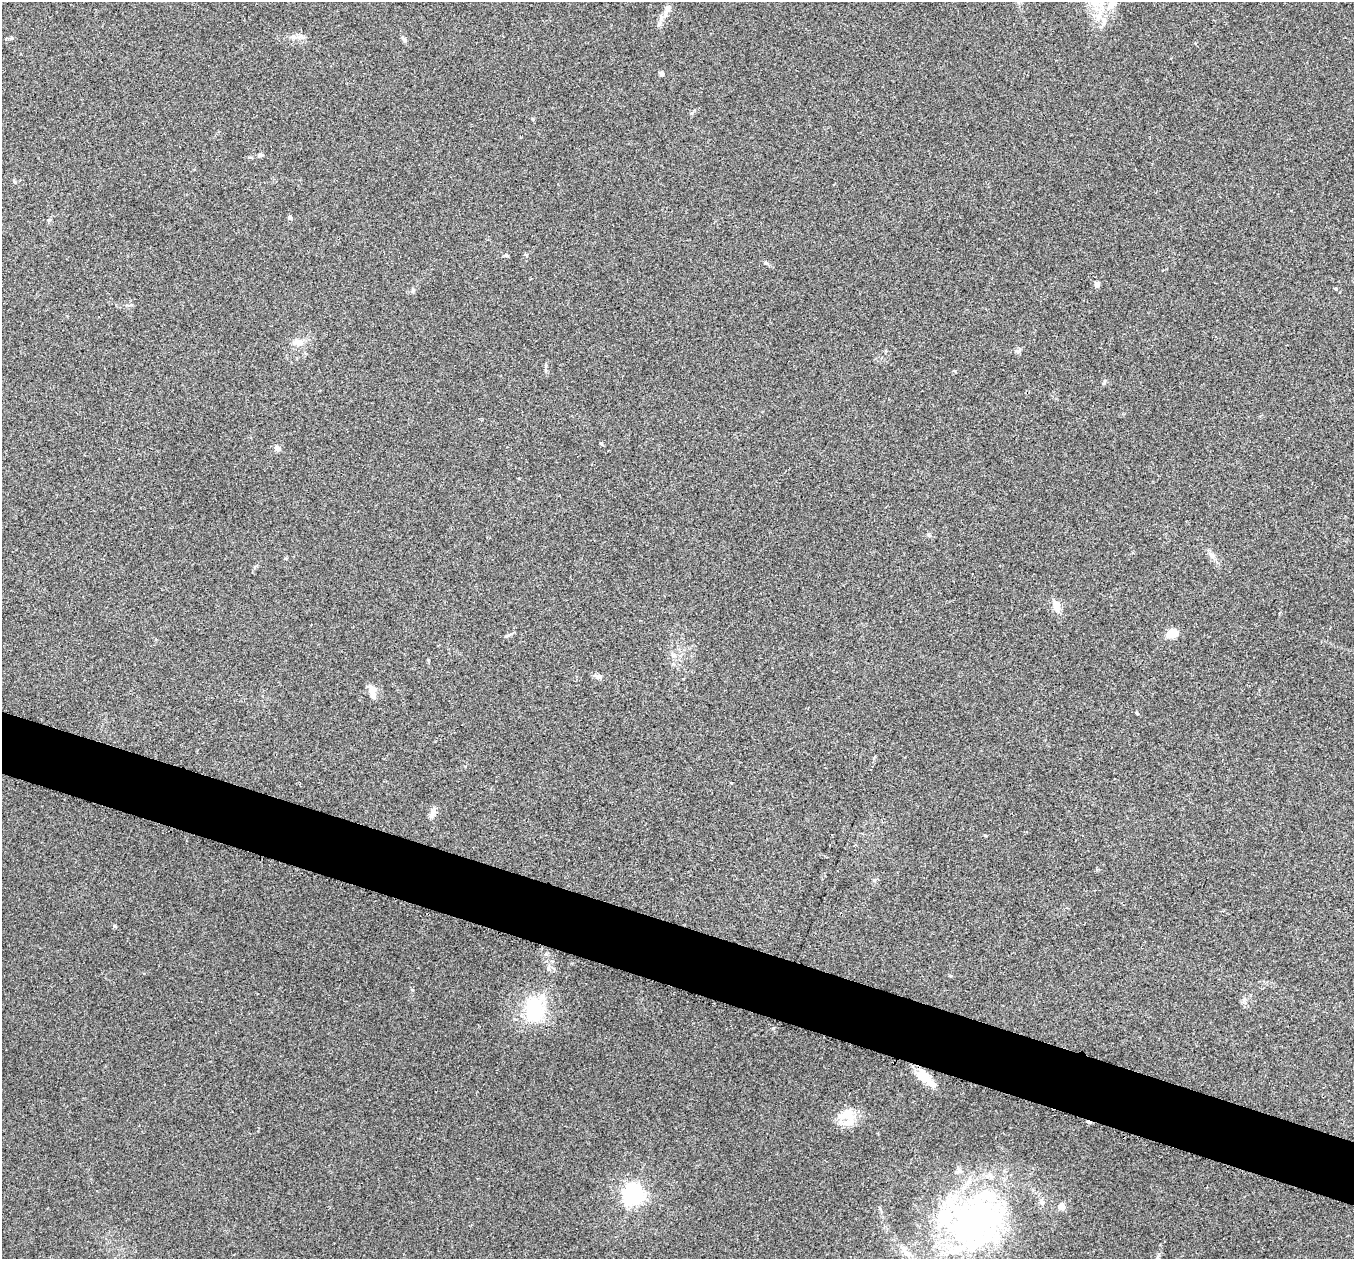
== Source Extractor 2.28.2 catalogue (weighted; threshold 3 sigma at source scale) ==
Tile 6 of 4 x 4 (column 2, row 2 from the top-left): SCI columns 1360-2711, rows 2659-3915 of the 5427 x 5441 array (HDU 1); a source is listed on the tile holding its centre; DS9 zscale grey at full resolution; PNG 1356 x 1261 px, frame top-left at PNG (2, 2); no overlay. Shown black and unused: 5% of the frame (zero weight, under 2 of 3 exposures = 1% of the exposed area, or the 3 px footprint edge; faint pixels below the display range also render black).
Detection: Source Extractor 2.28.2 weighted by HDU 2 'WHT'; one run over the whole footprint, this tile lists its part. Background 0.104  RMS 0.015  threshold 0.0661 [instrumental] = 3 sigma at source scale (4.5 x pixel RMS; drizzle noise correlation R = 1.50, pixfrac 1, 0.05/0.05 arcsec/px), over >= 5 px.
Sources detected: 49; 1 inside a brighter object's white glare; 1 cosmic-ray / hot-pixel residue — not listed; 6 inside a brighter listed object's ellipse — not listed separately; the other 41 listed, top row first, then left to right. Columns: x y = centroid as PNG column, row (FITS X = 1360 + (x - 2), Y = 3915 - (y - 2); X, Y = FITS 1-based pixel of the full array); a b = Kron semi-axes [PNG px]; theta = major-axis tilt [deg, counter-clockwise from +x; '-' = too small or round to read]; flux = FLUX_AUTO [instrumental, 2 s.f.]
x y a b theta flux
1101 2 22 12 -84 39
668 8 11 8 63 6.9
661 18 13 5 74 7.3
293 37 8 6 1 5.4
404 39 8 5 -49 4.1
661 74 6 5 - 3.3
260 155 6 5 - 3.7
290 217 4 4 - 4.1
506 255 6 5 - 2.3
766 263 6 5 - 2.4
1097 284 4 4 - 11
1336 289 5 4 - 1.8
413 290 7 4 88 2.2
296 342 14 8 -48 9.3
1018 351 8 5 7 3.4
1105 381 7 4 71 2.2
601 443 6 3 -20 1.4
277 448 6 5 - 6.7
929 535 7 5 -79 2.3
1211 555 12 7 -43 7.5
1056 606 15 9 -71 14
1172 633 12 9 11 22
507 636 9 4 24 3
673 655 10 6 -39 5.8
598 676 11 6 -6 6
372 692 18 9 -72 12
1137 713 5 3 - 1.5
433 812 18 6 65 7.1
985 835 5 3 - 1.2
115 926 5 4 - 2.2
548 968 8 5 73 4.3
1244 1000 7 4 -90 3.4
534 1010 37 26 -84 84
925 1078 29 9 -44 29
848 1114 23 18 -33 32
959 1170 10 7 58 5.2
633 1195 7 7 - 880
1042 1202 9 7 -75 5.9
1061 1206 5 5 - 30
975 1222 70 45 51 530
907 1254 15 9 -15 13
Isophote crosses this tile's border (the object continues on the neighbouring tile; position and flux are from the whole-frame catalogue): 1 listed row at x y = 1101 2
Unlisted compact peaks at least as high as the median listed source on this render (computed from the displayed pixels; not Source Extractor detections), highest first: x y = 773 1028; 412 990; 955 371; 874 880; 546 366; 12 38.